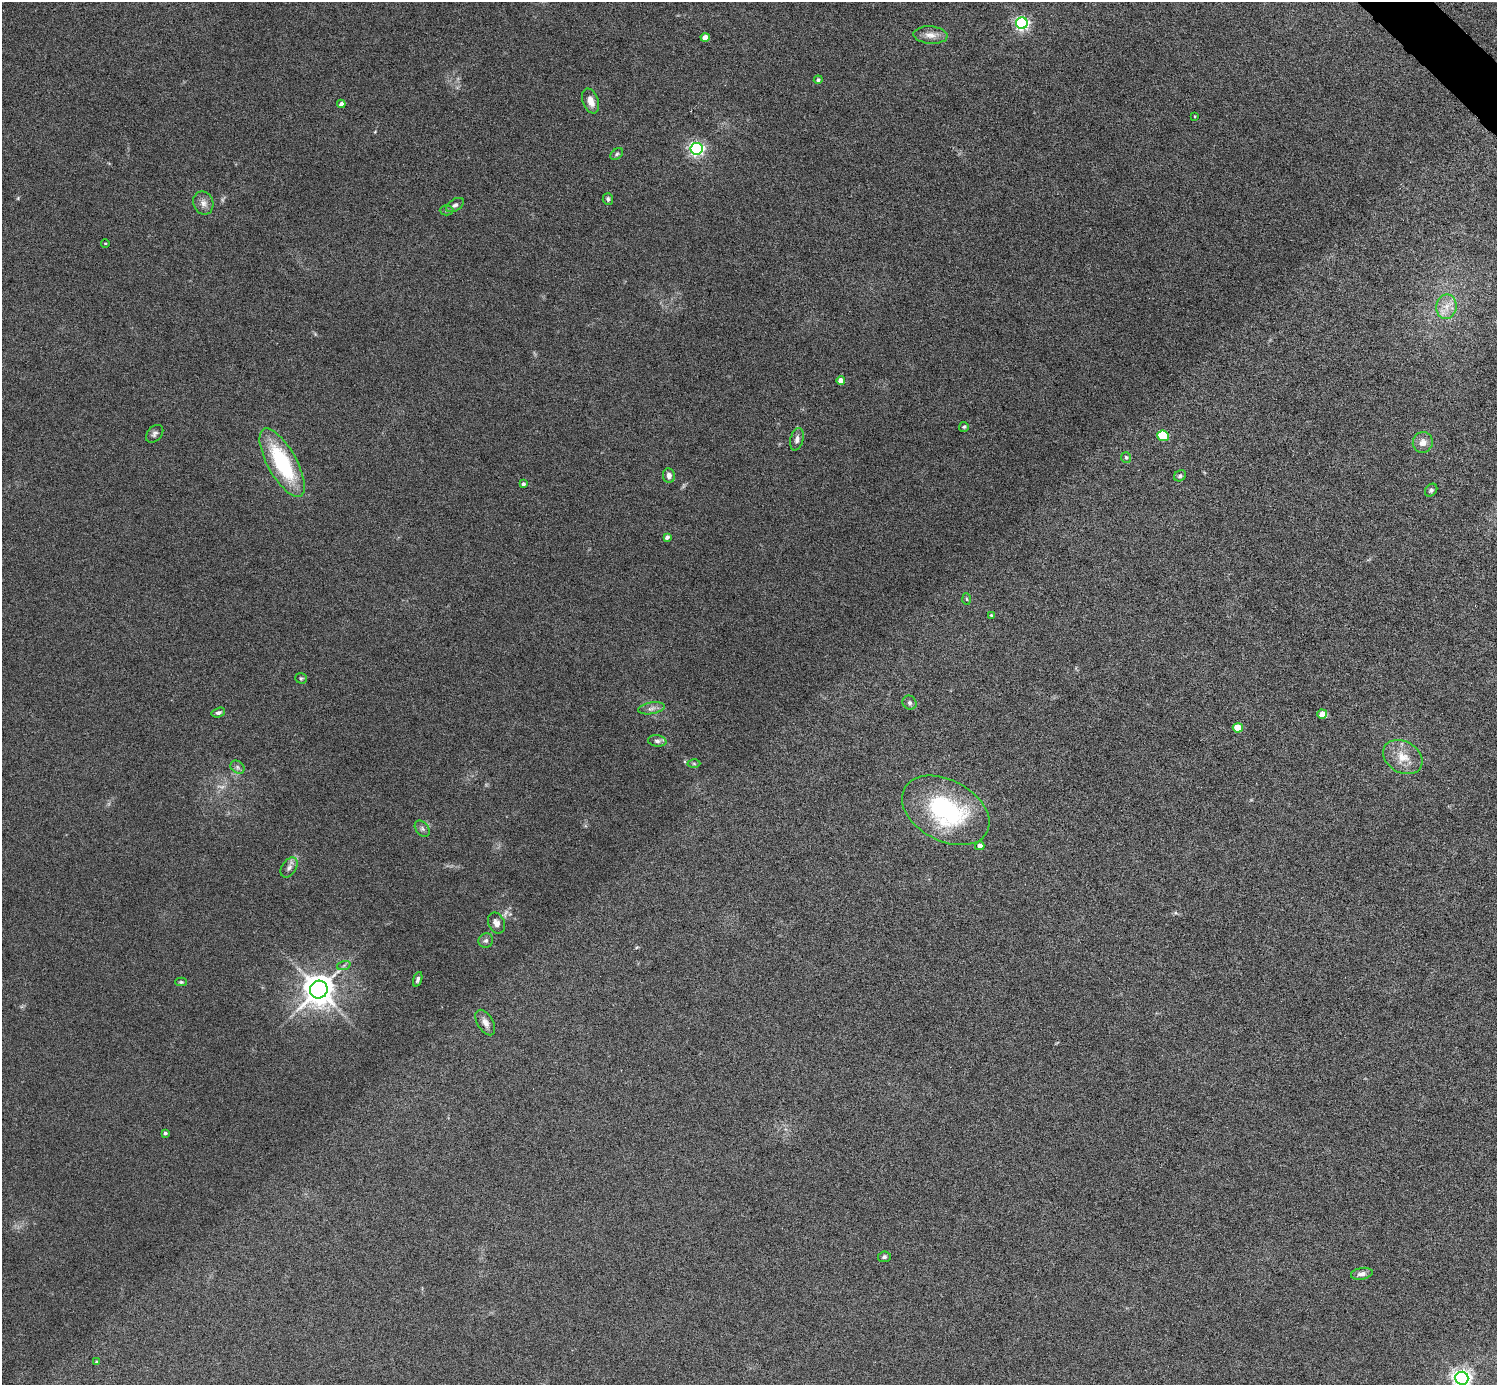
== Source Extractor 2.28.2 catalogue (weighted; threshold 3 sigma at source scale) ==
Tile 10 of 4 x 4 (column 2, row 3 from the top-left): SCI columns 1496-2990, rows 1680-3062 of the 5981 x 5981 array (HDU 1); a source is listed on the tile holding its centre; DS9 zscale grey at full resolution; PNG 1499 x 1387 px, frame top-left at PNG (2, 2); each listed source drawn as its Kron ellipse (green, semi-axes under 4 px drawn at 4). Shown black and unused: <1% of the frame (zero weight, under 4 of 8 exposures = <1% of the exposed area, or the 3 px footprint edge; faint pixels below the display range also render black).
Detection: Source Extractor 2.28.2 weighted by HDU 2 'WHT'; one run over the whole footprint, this tile lists its part. Background 0.0442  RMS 0.0039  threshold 0.0158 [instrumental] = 3 sigma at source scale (4.09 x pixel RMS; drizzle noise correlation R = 1.36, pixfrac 0.8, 0.05/0.05 arcsec/px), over >= 5 px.
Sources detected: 57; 1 too faint to see at this stretch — neither listed nor drawn; the other 56 listed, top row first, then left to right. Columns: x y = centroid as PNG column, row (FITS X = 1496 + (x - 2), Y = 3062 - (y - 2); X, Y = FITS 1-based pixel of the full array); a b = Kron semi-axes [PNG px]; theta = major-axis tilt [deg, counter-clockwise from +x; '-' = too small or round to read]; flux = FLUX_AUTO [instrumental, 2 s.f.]
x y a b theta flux
1022 23 6 6 - 87
930 35 17 8 -4 2.9
705 38 4 4 - 4.7
818 80 4 4 - 0.76
591 101 13 7 -70 3.1
341 104 4 4 - 1.6
1195 116 3 2 - 0.3
696 149 6 6 - 93
617 154 7 4 37 0.65
608 199 6 5 - 0.73
203 203 12 10 -68 2.2
455 205 10 6 31 1.1
446 210 7 5 0 0.62
105 243 4 3 - 0.28
1446 307 12 10 80 3.8
841 380 4 4 - 3.1
964 427 5 4 - 0.53
155 434 10 7 46 1.2
1163 436 6 5 - 17
797 439 11 6 75 1.7
1423 442 10 10 - 2.6
1126 457 5 5 - 0.68
282 463 38 14 -61 32
669 475 7 6 - 1.3
1180 476 6 5 - 0.77
523 484 4 3 - 1
1431 490 7 5 47 0.74
667 537 4 4 - 1.2
967 599 6 4 -87 0.46
991 615 4 3 - 0.57
301 678 5 5 - 0.52
910 703 7 6 - 0.88
651 708 13 5 10 1.7
218 713 7 4 16 0.87
1322 714 5 4 - 5.4
1238 728 5 4 - 9.5
657 741 9 5 -8 1
1403 757 21 15 -31 6.3
694 764 6 4 -1 0.53
237 767 7 6 - 0.93
946 810 47 30 -28 46
422 829 9 6 -50 1
980 846 4 4 - 2.1
289 867 11 7 58 1.6
496 923 11 8 -66 2
486 940 7 7 - 1.1
344 965 7 4 20 0.7
418 979 8 4 71 0.93
181 982 6 4 0 0.48
319 990 9 8 - 620
485 1022 14 8 -59 2
165 1133 3 3 - 0.76
884 1257 6 5 - 0.7
1362 1274 11 5 10 1.6
96 1362 4 4 - 0.45
1462 1378 6 6 - 190
Isophote crosses this tile's border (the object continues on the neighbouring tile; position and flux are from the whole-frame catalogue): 1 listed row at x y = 1462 1378